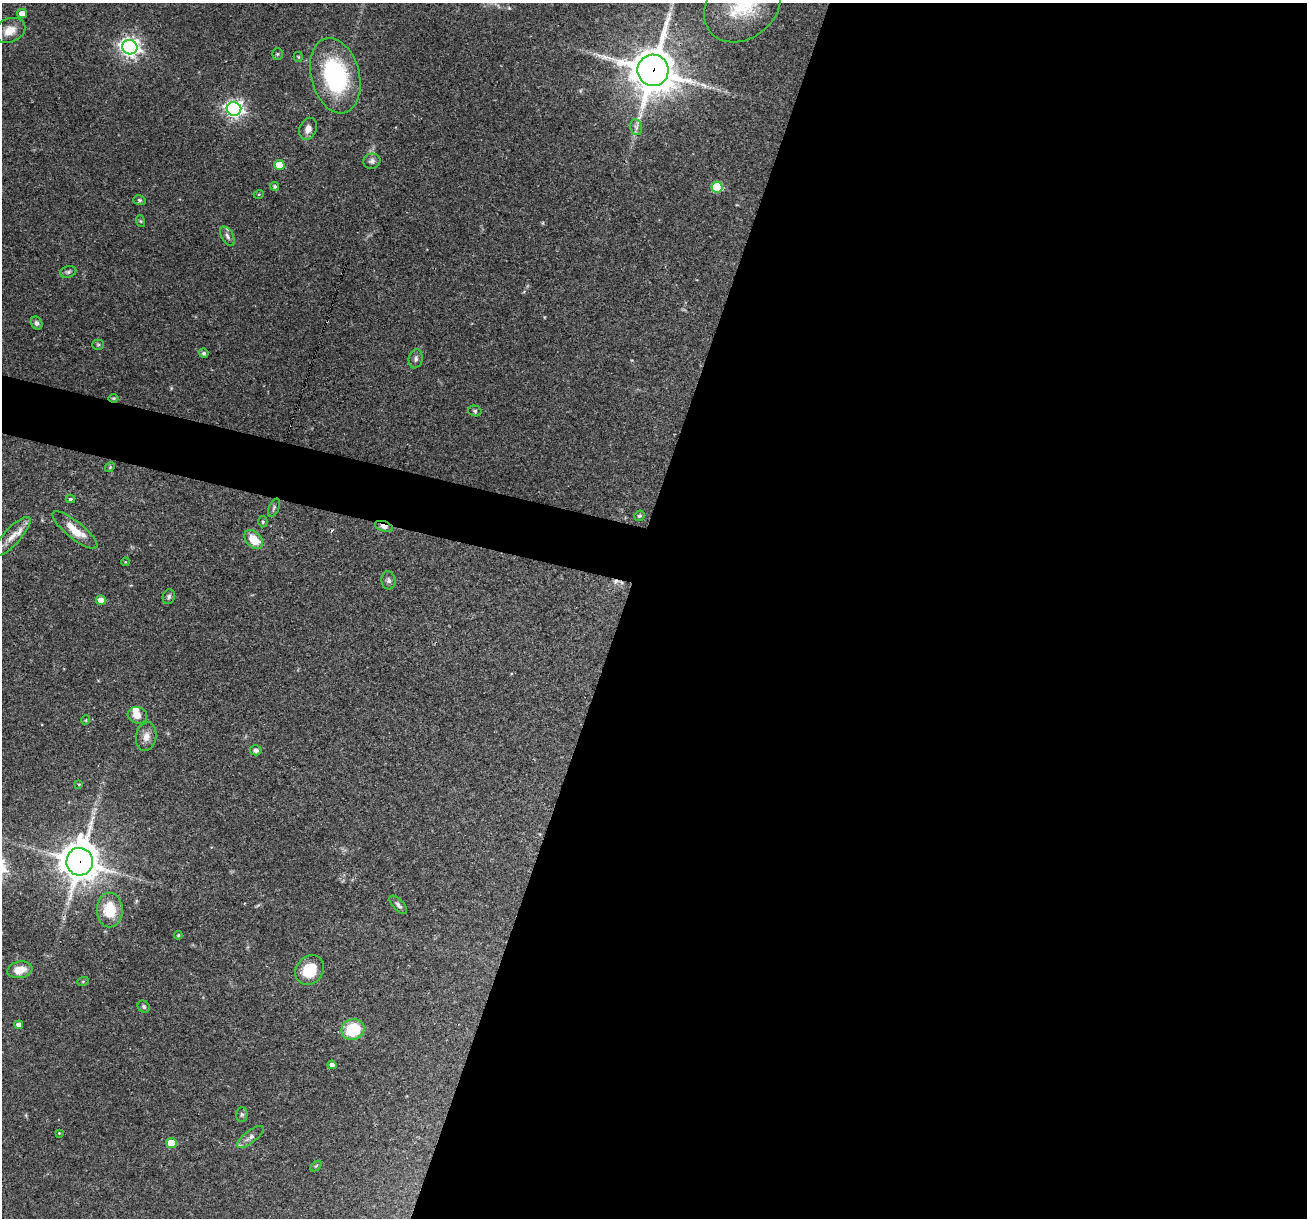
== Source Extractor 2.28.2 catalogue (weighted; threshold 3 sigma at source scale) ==
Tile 12 of 4 x 4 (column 4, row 3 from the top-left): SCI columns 3916-5220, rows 1466-2681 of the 5220 x 5236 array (HDU 1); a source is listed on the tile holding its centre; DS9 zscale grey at full resolution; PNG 1309 x 1220 px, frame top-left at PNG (2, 3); each listed source drawn as its Kron ellipse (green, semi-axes under 4 px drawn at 4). Shown black and unused: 55% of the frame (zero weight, under 3 of 4 exposures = <1% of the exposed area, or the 3 px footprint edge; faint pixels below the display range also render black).
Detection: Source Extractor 2.28.2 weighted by HDU 2 'WHT'; one run over the whole footprint, this tile lists its part. Background 0.0571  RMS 0.0033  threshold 0.0146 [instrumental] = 3 sigma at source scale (4.5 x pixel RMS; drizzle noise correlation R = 1.50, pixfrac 1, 0.05/0.05 arcsec/px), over >= 5 px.
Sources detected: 65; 2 cosmic-ray / hot-pixel residue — neither listed nor drawn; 3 inside a brighter listed object's ellipse — not listed separately; the other 60 listed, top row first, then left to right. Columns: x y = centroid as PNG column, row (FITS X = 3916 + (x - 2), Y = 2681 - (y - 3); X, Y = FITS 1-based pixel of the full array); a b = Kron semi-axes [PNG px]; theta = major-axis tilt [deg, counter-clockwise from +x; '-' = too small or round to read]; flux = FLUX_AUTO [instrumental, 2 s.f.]
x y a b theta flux
743 5 42 33 41 21
22 13 5 4 - 2.8
10 30 16 12 23 4.1
130 47 7 7 - 170
277 54 6 5 - 0.47
298 57 5 5 - 0.4
653 70 16 15 - 1100
335 76 38 24 -75 39
234 109 7 7 - 130
636 127 8 6 -79 1.1
308 129 11 8 70 2.3
372 161 9 7 11 1.1
279 165 5 5 - 7.1
274 186 4 4 - 0.57
717 187 6 5 - 20
259 194 5 3 - 0.31
139 200 6 5 - 0.5
140 221 6 4 -70 0.37
227 236 11 5 -61 1.1
68 272 8 5 16 0.73
37 323 7 5 -57 0.95
98 345 5 5 - 0.43
204 353 4 4 - 0.68
416 359 9 7 79 1.1
114 398 5 3 - 0.33
475 411 7 5 -16 0.57
110 467 5 4 - 0.37
70 499 5 4 - 0.59
274 508 10 5 66 0.79
639 516 5 5 - 0.51
263 522 6 4 88 0.5
384 526 9 5 -17 2
75 530 28 8 -38 6.3
12 537 26 8 47 4.1
254 539 11 7 -44 6.2
125 562 4 3 - 0.27
388 580 9 7 -80 1.1
169 597 7 6 - 0.75
101 600 5 4 - 2.7
137 715 10 8 -16 2.8
86 720 5 3 - 0.28
146 737 14 10 80 2.5
256 750 6 5 - 0.95
79 784 3 3 - 0.3
80 862 14 13 - 770
398 905 11 5 -47 1
110 910 17 13 90 9.4
178 935 4 4 - 0.33
20 970 12 8 10 5.1
310 970 16 13 54 9.8
83 981 6 3 19 0.36
144 1007 6 5 - 0.6
19 1025 4 4 - 2
353 1029 11 10 - 14
332 1065 4 4 - 1.4
242 1115 7 5 89 0.7
59 1133 4 4 - 0.27
250 1137 16 6 38 1.6
171 1143 5 5 - 8.9
316 1166 6 4 44 0.38
Overlapping masked pixels (flux is a lower limit): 5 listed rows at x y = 653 70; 335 76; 114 398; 384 526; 80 862
Isophote crosses this tile's border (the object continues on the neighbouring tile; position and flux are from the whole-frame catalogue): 1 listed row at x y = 743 5